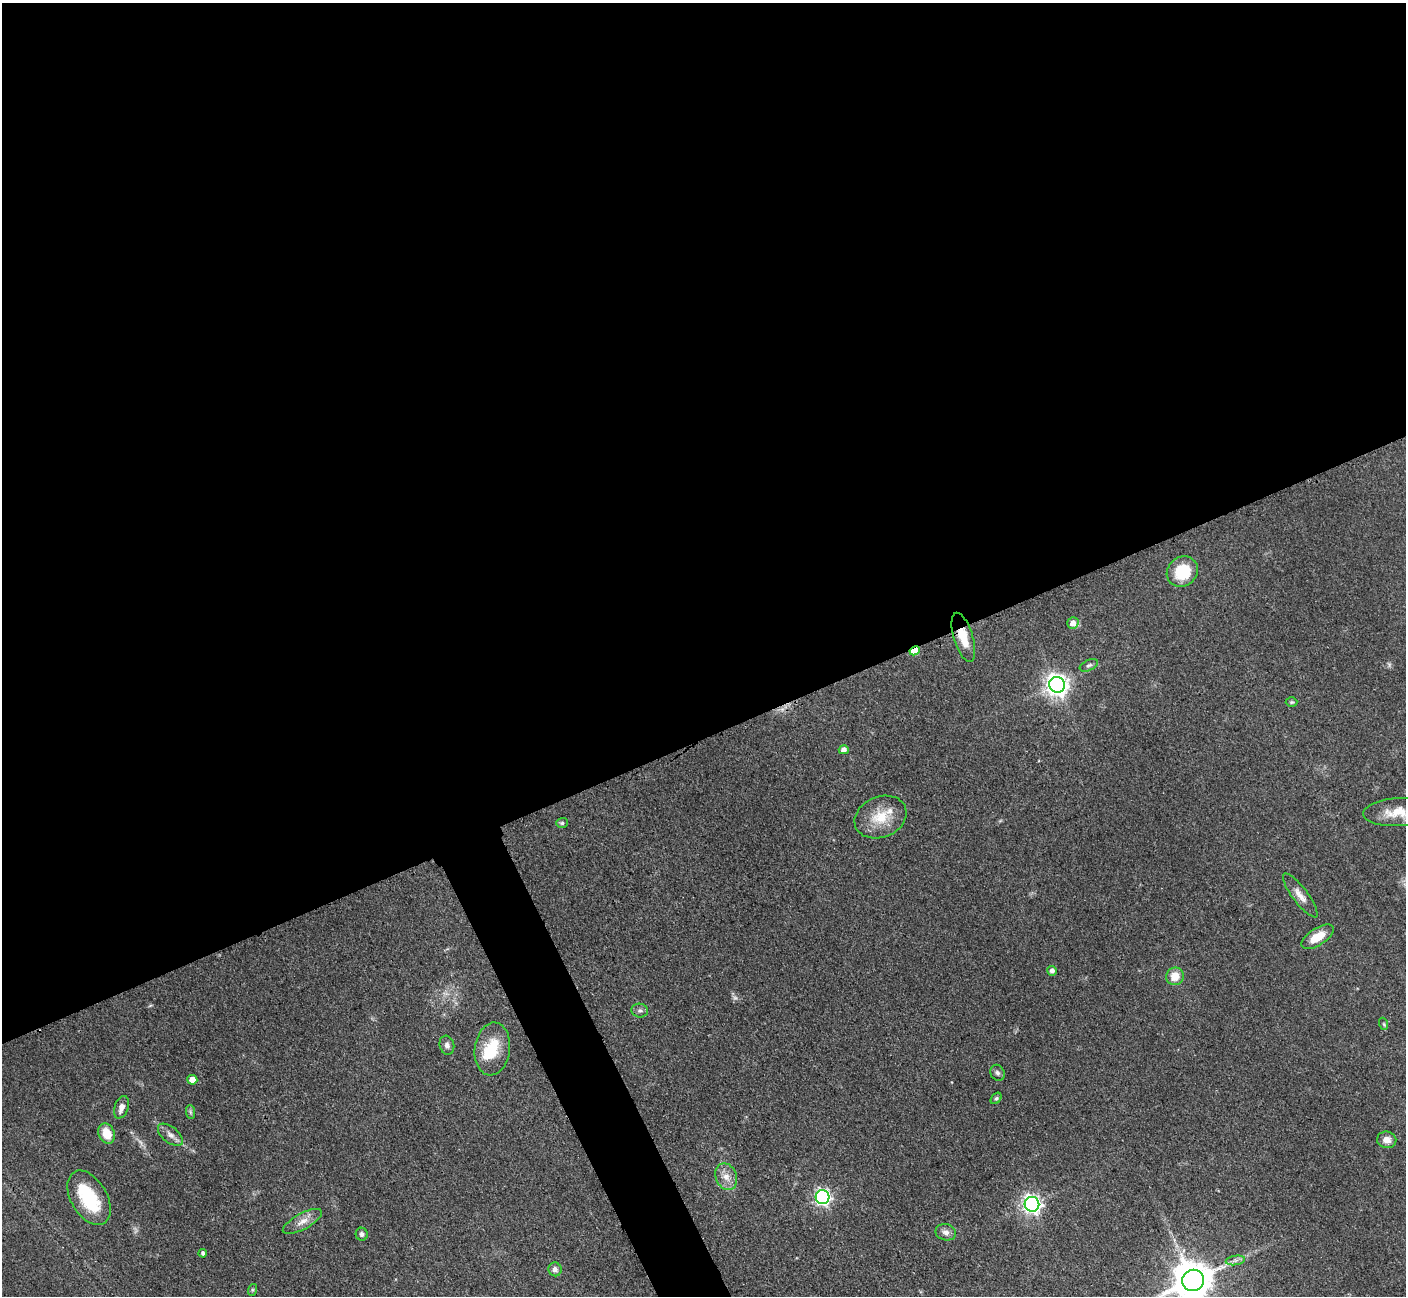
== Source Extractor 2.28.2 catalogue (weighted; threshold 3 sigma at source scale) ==
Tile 2 of 4 x 4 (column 2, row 1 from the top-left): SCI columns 1421-2824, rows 4180-5473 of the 5648 x 5638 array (HDU 1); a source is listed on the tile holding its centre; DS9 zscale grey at full resolution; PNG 1408 x 1298 px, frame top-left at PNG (2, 3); each listed source drawn as its Kron ellipse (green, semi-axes under 4 px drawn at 4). Shown black and unused: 59% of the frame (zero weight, under 3 of 4 exposures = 2% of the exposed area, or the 3 px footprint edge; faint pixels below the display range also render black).
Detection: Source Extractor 2.28.2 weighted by HDU 2 'WHT'; one run over the whole footprint, this tile lists its part. Background 0.093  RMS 0.0063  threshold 0.0282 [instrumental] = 3 sigma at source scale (4.5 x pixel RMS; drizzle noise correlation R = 1.50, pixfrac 1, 0.05/0.05 arcsec/px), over >= 5 px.
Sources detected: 45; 3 too faint to see at this stretch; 2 inside a brighter object's white glare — neither listed nor drawn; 1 inside a brighter listed object's ellipse — not listed separately; the other 39 listed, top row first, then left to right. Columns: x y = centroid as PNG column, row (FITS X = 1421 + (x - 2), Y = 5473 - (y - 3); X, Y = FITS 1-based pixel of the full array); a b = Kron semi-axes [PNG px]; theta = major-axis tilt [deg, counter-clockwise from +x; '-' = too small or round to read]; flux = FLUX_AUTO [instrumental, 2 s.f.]
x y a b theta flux
1182 572 16 14 39 23
1073 623 6 5 - 5.2
963 637 25 9 -73 12
915 651 5 4 - 15
1089 665 10 5 24 1.6
1057 685 8 8 - 470
1292 702 6 5 - 0.9
844 750 5 4 - 2.7
1397 812 34 14 4 15
880 817 27 20 22 18
562 823 6 5 - 1.2
1300 895 27 7 -53 6
1317 937 18 8 33 12
1052 971 5 5 - 2.4
1175 976 9 8 - 9.4
640 1011 8 7 - 1.8
1384 1024 6 3 -71 0.82
447 1045 9 7 -74 2.5
492 1049 26 17 83 22
997 1073 8 7 - 1.9
192 1080 5 4 - 6.4
996 1098 6 4 47 1.1
121 1107 12 7 71 4.4
190 1112 7 4 -88 1.2
107 1134 10 8 -67 11
170 1135 15 7 -39 3.9
1387 1140 9 8 - 4.3
726 1177 14 10 -67 6.1
823 1197 7 7 - 190
89 1198 30 18 -60 32
1032 1204 7 7 - 270
302 1221 22 8 28 6
946 1232 10 8 -11 3.1
362 1234 6 6 - 1.6
203 1253 4 3 - 1.4
1235 1260 10 4 8 2.2
555 1269 7 6 - 2.6
1193 1280 11 10 - 2100
252 1290 6 4 72 0.9
Overlapping masked pixels (flux is a lower limit): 2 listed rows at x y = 963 637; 915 651
Isophote crosses this tile's border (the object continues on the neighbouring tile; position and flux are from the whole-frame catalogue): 2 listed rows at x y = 1397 812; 1193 1280